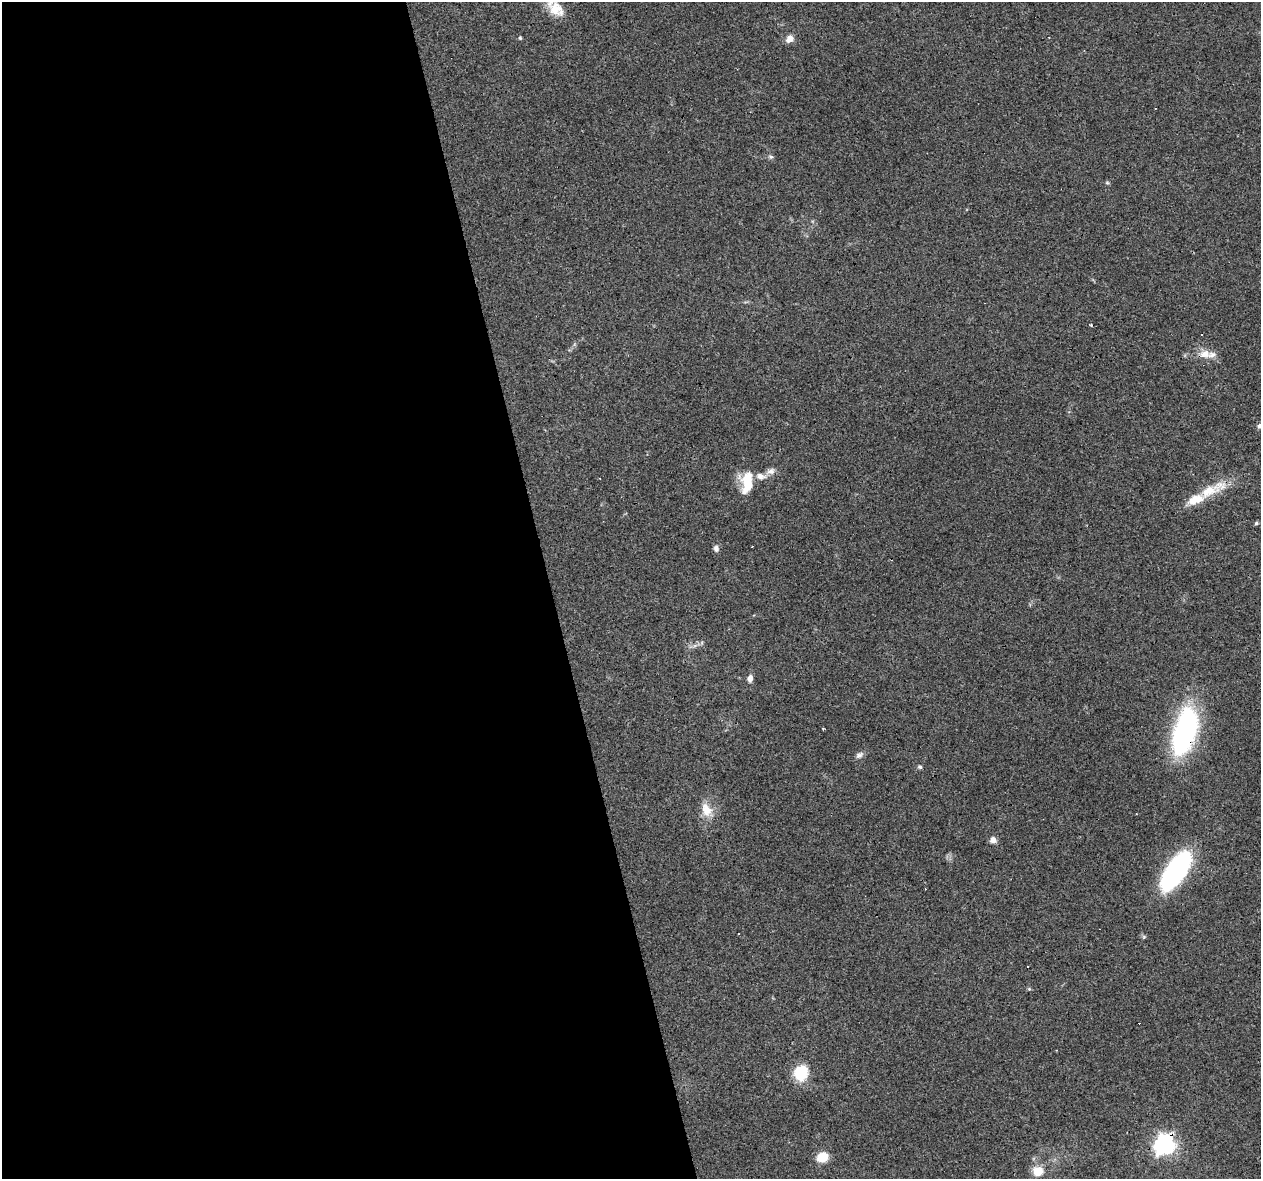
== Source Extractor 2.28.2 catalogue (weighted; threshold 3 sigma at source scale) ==
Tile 9 of 4 x 4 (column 1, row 3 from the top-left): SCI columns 1-1259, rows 1261-2437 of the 5036 x 4824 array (HDU 1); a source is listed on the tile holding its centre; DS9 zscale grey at full resolution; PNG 1263 x 1181 px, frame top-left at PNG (2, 2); no overlay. Shown black and unused: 44% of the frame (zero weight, under 3 of 4 exposures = <1% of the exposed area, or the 3 px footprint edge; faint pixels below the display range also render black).
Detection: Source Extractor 2.28.2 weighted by HDU 2 'WHT'; one run over the whole footprint, this tile lists its part. Background 0.102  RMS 0.0062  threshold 0.0279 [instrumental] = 3 sigma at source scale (4.5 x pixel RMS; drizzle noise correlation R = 1.50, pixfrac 1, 0.0396/0.0396 arcsec/px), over >= 5 px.
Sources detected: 34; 1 inside a brighter object's white glare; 3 cosmic-ray / hot-pixel residue — not listed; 2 inside a brighter listed object's ellipse — not listed separately; the other 28 listed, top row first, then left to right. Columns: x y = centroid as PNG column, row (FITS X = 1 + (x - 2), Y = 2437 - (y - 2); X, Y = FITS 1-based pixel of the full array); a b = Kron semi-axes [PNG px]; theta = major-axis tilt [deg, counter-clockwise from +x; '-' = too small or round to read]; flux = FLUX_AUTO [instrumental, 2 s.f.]
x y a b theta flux
556 9 22 16 -43 11
520 38 5 4 - 0.72
790 39 10 8 42 4.1
771 156 8 4 -9 1.1
1107 183 6 4 -1 0.76
1091 325 3 2 - 0.67
1205 354 16 10 -2 6.6
1259 426 7 6 - 1.6
771 471 11 9 12 3.2
760 476 14 8 -7 4.6
747 483 23 13 89 19
1209 491 45 13 30 19
1256 523 5 4 - 1
716 548 9 7 -69 2.1
750 678 9 6 81 2.8
1185 729 52 23 73 110
859 755 12 7 31 2.3
920 767 7 5 -15 1
706 810 21 13 -68 9
993 840 6 6 - 3.8
1176 871 36 14 56 120
738 934 2 2 - 0.55
1144 937 6 4 -18 0.88
1029 989 5 5 - 0.71
801 1072 12 10 66 28
1165 1144 8 7 - 280
822 1157 11 10 - 10
1038 1171 11 10 - 9.5
Overlapping masked pixels (flux is a lower limit): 2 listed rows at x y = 1185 729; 1165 1144
Isophote crosses this tile's border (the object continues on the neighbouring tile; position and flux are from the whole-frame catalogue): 2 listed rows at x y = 556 9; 1259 426